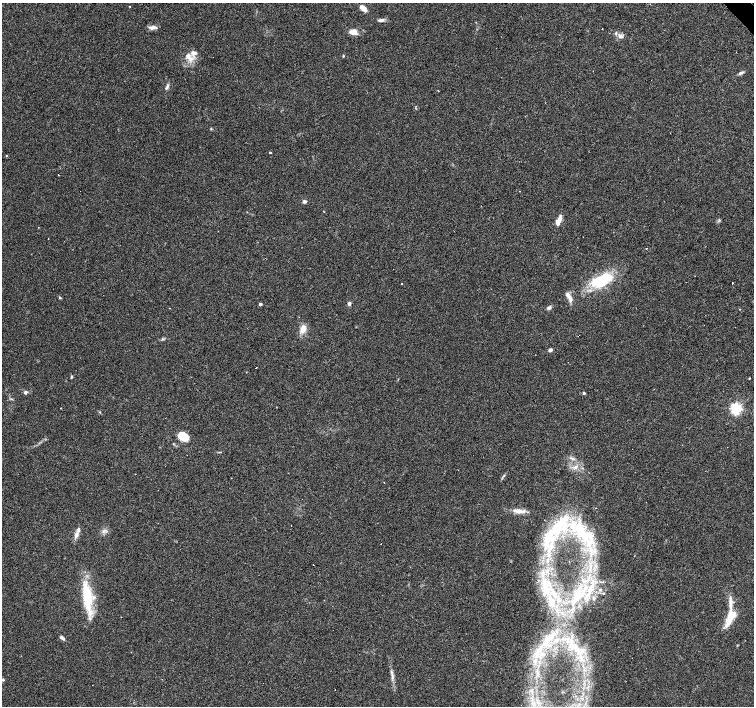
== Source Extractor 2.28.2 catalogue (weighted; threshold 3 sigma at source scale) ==
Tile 10 of 4 x 4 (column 2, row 3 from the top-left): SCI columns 1505-3007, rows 1617-3023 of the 6014 x 5982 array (HDU 1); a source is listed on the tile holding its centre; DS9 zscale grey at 2 x 2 block average (1 PNG px = mean of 2 x 2 image px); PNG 756 x 708 px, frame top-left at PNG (2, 3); no overlay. Shown black and unused: <1% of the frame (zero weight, under 3 of 4 exposures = <1% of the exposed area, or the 3 px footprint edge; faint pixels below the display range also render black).
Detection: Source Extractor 2.28.2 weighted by HDU 2 'WHT'; one run over the whole footprint, this tile lists its part. Background 0.0896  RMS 0.0057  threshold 0.0256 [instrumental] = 3 sigma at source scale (4.5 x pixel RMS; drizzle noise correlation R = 1.50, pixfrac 1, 0.0396/0.0396 arcsec/px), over >= 5 px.
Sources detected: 81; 1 inside a brighter object's white glare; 5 cosmic-ray / hot-pixel residue — not listed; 10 inside a brighter listed object's ellipse — not listed separately; the other 65 listed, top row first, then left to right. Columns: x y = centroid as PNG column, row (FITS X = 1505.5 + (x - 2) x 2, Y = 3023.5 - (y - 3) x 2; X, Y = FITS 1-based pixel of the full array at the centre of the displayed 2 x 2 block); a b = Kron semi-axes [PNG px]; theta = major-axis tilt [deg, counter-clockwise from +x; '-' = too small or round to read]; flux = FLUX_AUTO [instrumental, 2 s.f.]
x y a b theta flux
130 6 2 2 - 1.3
363 8 9 4 -45 9
382 20 6 4 0 3.5
153 27 10 5 5 5.4
602 28 2 2 - 0.98
353 32 9 6 -7 11
620 36 9 4 -35 4.9
188 56 9 7 -45 9.3
343 56 3 2 - 0.97
741 73 8 3 29 3.3
168 85 6 3 77 2.5
438 91 2 2 - 1.7
211 129 4 2 - 0.96
270 152 2 2 - 2.4
6 156 3 2 - 0.78
58 175 2 2 - 1.3
304 201 4 4 - 3.3
719 220 4 3 - 1.5
558 222 4 3 - 10
48 239 2 2 - 0.73
646 248 2 2 - 1.6
602 280 25 15 25 58
732 283 2 2 - 1.4
60 298 3 2 - 1.1
570 298 11 5 -71 6.8
260 304 2 2 - 5
349 304 4 4 - 3.4
170 308 2 2 - 0.6
549 308 7 4 34 2.9
740 309 3 2 - 0.5
303 329 10 6 74 12
550 350 4 3 - 3.4
256 367 2 2 - 1.5
71 377 4 2 - 1.3
749 378 3 2 - 0.77
25 392 4 3 - 2.7
584 393 2 2 - 3.3
61 408 2 2 - 1.5
736 409 4 3 - 250
183 436 10 7 -35 25
572 458 6 2 -27 2.3
576 467 6 3 38 3.4
504 476 3 2 - 0.92
384 482 2 2 - 0.5
518 511 14 5 -8 9.9
559 524 44 15 51 77
76 535 7 5 82 5.7
584 535 24 13 -54 62
381 544 2 2 - 1.9
313 565 2 2 - 0.43
545 586 8 3 -88 5.7
600 590 5 3 - 2.6
581 594 14 7 39 21
603 594 3 2 - 0.94
554 595 9 4 90 7.3
87 598 38 10 -84 54
594 598 5 4 - 3.1
730 617 21 8 66 29
62 638 7 3 -39 3.2
550 638 9 4 -17 8.2
546 642 6 5 - 6.1
577 649 18 7 -53 23
537 654 8 6 -81 10
392 676 6 3 -80 3.4
3 680 3 3 - 1.3
Diffuse or blended objects may show on this block-average render without a row.